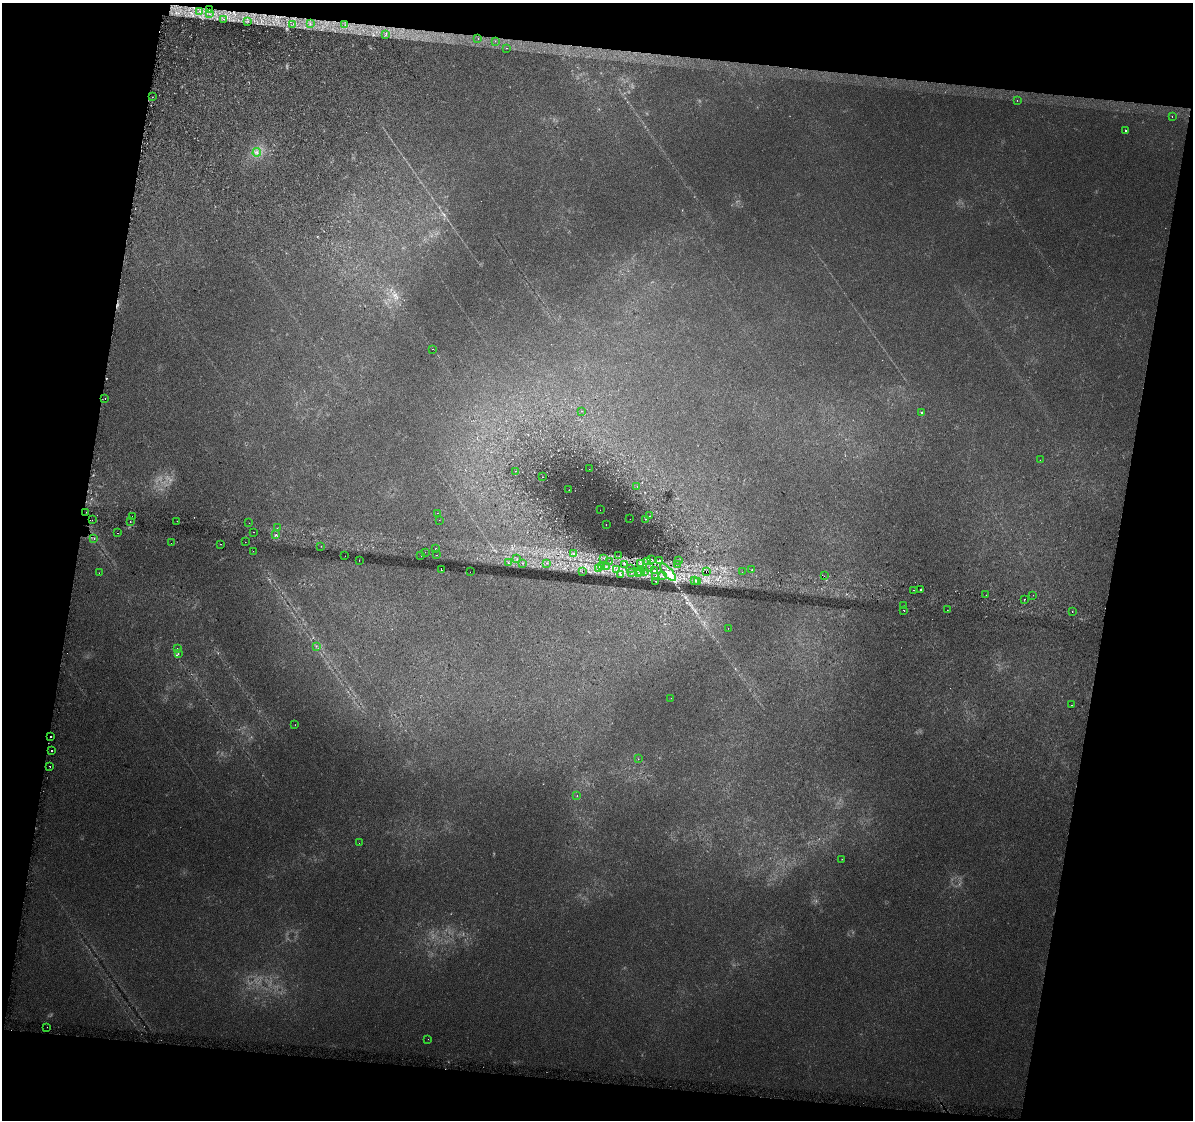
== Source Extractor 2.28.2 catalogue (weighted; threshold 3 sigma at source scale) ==
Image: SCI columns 15-4775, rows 331-4802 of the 4806 x 5072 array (HDU 1 of 3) = the unmasked area's bounding box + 8 px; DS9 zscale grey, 4 x 4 block average (1 PNG px = mean of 4 x 4 image px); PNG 1195 x 1122 px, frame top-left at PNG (2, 3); each listed source drawn as its Kron ellipse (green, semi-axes under 4 px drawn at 4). Shown black and unused: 21% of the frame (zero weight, under 2 of 3 exposures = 3% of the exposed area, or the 3 px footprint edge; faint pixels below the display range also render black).
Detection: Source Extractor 2.28.2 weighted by HDU 2 'WHT'. Background 0.0148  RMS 0.0076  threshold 0.0341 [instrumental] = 3 sigma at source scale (4.5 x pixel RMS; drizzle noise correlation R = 1.50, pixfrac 1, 0.0396/0.0396 arcsec/px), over >= 5 px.
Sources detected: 156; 13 too faint to see at this stretch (4 x 4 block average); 13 cosmic-ray / hot-pixel residue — neither listed nor drawn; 2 coinciding with a brighter row at this scale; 5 inside a brighter listed object's ellipse — not listed separately; the other 123 listed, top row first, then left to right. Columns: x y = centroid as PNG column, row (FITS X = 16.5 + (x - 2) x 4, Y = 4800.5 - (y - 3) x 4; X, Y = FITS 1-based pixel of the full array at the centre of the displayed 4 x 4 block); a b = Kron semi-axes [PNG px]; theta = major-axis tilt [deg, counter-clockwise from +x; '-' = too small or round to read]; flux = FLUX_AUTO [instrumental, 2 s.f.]
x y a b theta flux
209 9 2 2 - 2.2
200 11 2 2 - 1.1
210 14 2 2 - 1.2
224 19 2 2 - 1.8
248 21 2 2 - 3.6
293 24 2 2 - 1.2
310 24 2 2 - 2.9
345 25 2 2 - 2.9
385 35 2 2 - 1.7
478 38 2 2 - 4.1
495 41 2 2 - 0.85
506 48 2 2 - 6.9
152 97 2 2 - 1.3
1017 100 2 2 - 1.5
1172 116 2 2 - 2.2
1125 130 2 2 - 32
257 152 4 2 - 5.1
433 349 2 2 - 1.3
105 399 2 2 - 8.8
582 411 2 2 - 1.3
922 413 2 2 - 10
1040 460 2 2 - 0.89
589 469 2 2 - 0.7
516 471 2 2 - 1.2
542 477 2 2 - 1.4
637 486 2 2 - 1.3
569 490 2 2 - 1.6
600 510 2 2 - 0.99
86 512 2 2 - 2.1
437 513 2 2 - 1.1
132 516 2 2 - 0.79
649 516 2 2 - 1.5
630 519 2 2 - 0.71
645 519 2 2 - 2.9
92 520 2 2 - 1.2
439 520 2 2 - 0.77
177 521 2 2 - 7.8
130 522 2 2 - 1.8
249 523 2 2 - 3.5
606 524 2 2 - 1.4
277 528 2 2 - 0.74
253 532 2 2 - 4.1
118 533 2 2 - 1.4
276 535 3 2 - 3.9
94 539 2 2 - 1.3
245 542 2 2 - 1.3
171 543 2 2 - 1.9
220 544 2 2 - 2.3
321 546 2 2 - 1.3
436 549 2 2 - 6.9
253 551 2 2 - 65
425 552 2 2 - 11
574 554 3 2 - 5
421 555 2 2 - 1.7
437 555 2 2 - 2
345 556 2 2 - 1.5
619 556 2 2 - 1.5
604 558 3 2 - 4
517 559 2 2 - 2.1
652 559 2 2 - 1.9
359 560 2 2 - 1.4
659 561 2 2 - 11
679 561 2 2 - 1.6
610 562 2 2 - 1.8
647 562 3 2 - 2.2
508 563 3 2 - 4
522 563 2 2 - 7.9
546 563 2 2 - 1.7
624 564 2 2 - 4
641 564 2 2 - 2.6
678 564 2 2 - 3
601 566 3 2 - 5.1
606 566 3 2 - 6.9
649 567 2 2 - 1.1
599 568 2 2 - 3.5
630 568 2 2 - 1.4
616 569 2 2 - 2.5
752 569 2 2 - 4.3
442 570 2 2 - 0.72
638 571 2 2 - 1.5
641 571 3 2 - 3.7
655 571 4 2 - 8.3
706 571 2 2 - 4.1
470 572 2 2 - 1.2
582 572 2 2 - 2.1
632 572 2 2 - 2.9
644 572 3 2 - 5.5
668 572 11 4 -49 46
742 572 2 2 - 6.3
99 573 2 2 - 1.5
639 574 2 2 - 6.4
620 575 2 2 - 3.1
656 576 2 2 - 1.7
663 576 2 2 - 2.8
824 576 2 2 - 7.9
695 581 3 2 - 2.4
698 581 2 2 - 3.7
656 582 2 2 - 4.4
920 589 2 2 - 7.1
913 590 2 2 - 4.3
986 595 2 2 - 0.95
1033 595 2 2 - 5.7
1024 599 2 2 - 2.5
904 606 2 2 - 1.6
904 610 2 2 - 2.9
947 610 2 2 - 1.2
1072 612 2 2 - 2.8
728 628 2 2 - 1.3
316 646 2 2 - 1.8
177 648 2 2 - 1.2
178 654 2 2 - 14
671 698 2 2 - 2.1
1072 705 2 2 - 1.6
295 725 2 2 - 4.8
50 737 2 2 - 4.7
51 750 2 2 - 3.2
638 759 2 2 - 3.1
50 766 2 2 - 13
577 796 2 2 - 2.5
359 843 2 2 - 3.1
842 859 2 2 - 1.1
47 1027 2 2 - 1
428 1039 2 2 - 0.74
Overlapping masked pixels (flux is a lower limit): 7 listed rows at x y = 209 9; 619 556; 652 559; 659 561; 647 562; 641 564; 706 571
Diffuse or blended objects may show on this block-average render without a row.